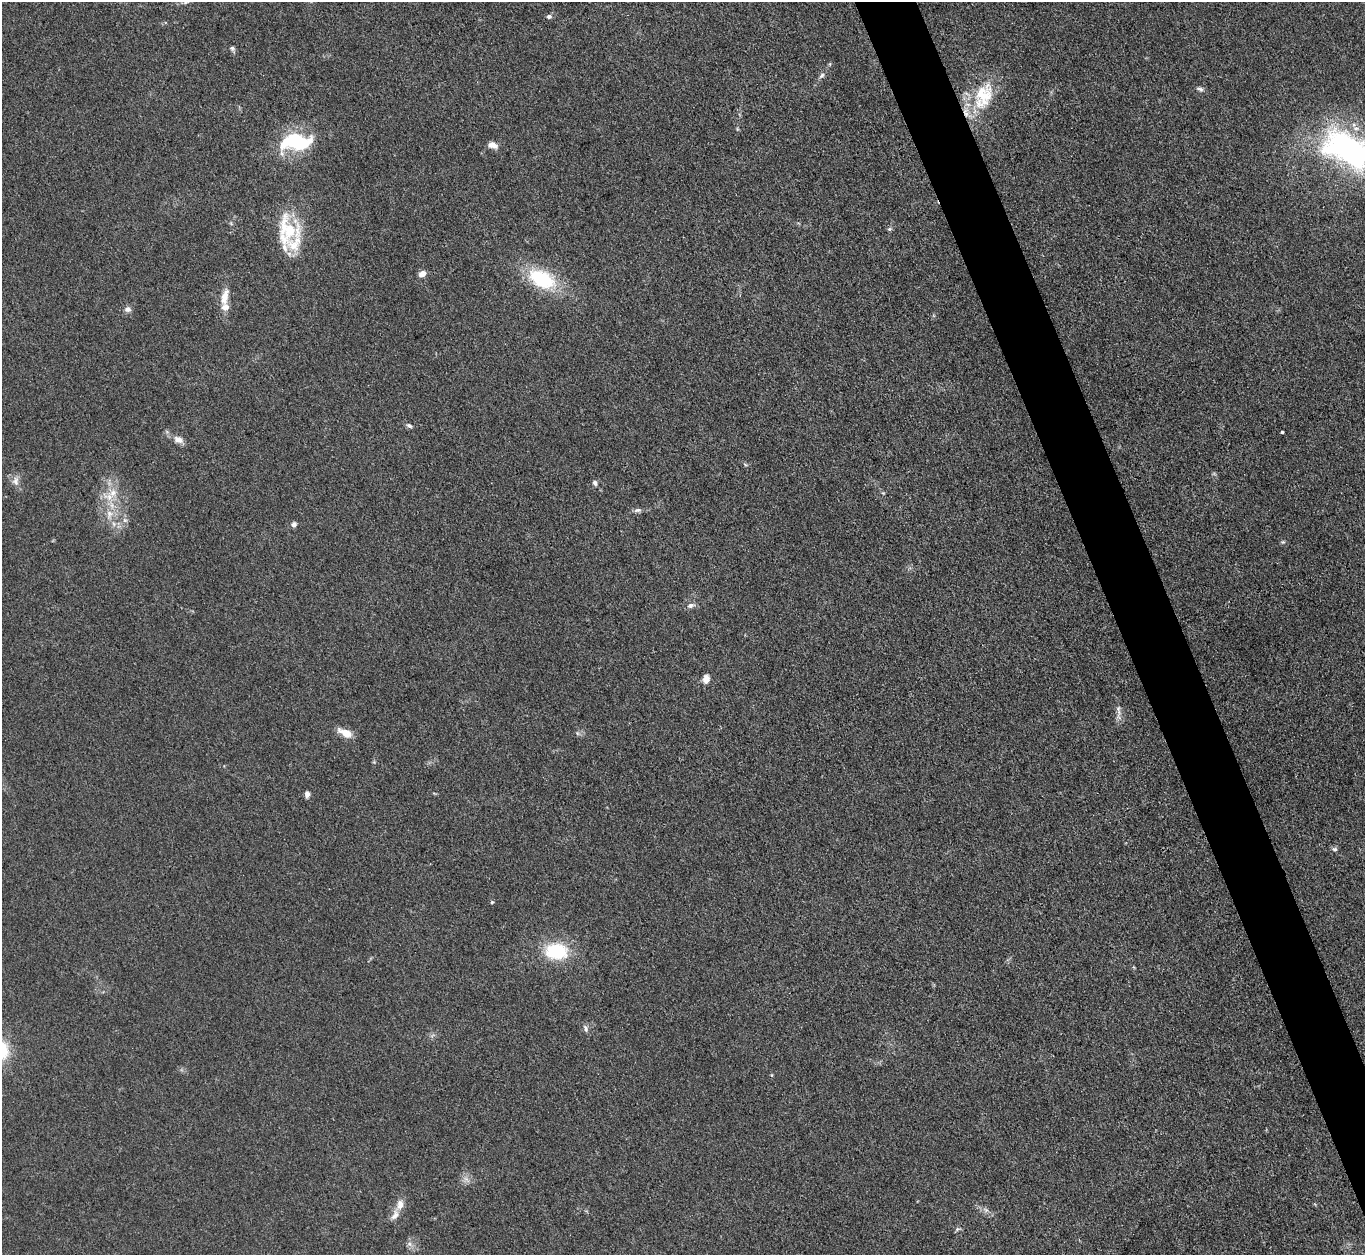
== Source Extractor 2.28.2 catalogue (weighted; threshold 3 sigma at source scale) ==
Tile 6 of 4 x 4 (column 2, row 2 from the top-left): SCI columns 1365-2727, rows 2656-3908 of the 5454 x 5440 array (HDU 1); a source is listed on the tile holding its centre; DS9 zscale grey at full resolution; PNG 1367 x 1257 px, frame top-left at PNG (2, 2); no overlay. Shown black and unused: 4% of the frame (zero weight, under 3 of 4 exposures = <1% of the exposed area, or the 3 px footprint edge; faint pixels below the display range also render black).
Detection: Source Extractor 2.28.2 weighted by HDU 2 'WHT'; one run over the whole footprint, this tile lists its part. Background 0.0587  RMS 0.0052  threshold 0.0233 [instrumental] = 3 sigma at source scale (4.5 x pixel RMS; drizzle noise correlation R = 1.50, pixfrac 1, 0.05/0.05 arcsec/px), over >= 5 px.
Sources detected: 51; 3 inside a brighter object's white glare — not listed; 6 inside a brighter listed object's ellipse — not listed separately; the other 42 listed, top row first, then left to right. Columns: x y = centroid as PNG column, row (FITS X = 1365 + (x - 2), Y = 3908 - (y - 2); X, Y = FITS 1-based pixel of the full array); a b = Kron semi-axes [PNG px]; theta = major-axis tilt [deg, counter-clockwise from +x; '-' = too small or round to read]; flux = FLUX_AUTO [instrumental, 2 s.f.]
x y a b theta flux
186 2 6 4 17 0.86
549 16 6 6 - 1.4
232 48 6 5 - 1.1
822 76 9 6 50 1.5
1200 89 10 5 -23 1.4
981 92 51 13 73 18
1356 128 10 7 2 2.9
296 140 27 18 29 26
493 145 12 7 -16 3.5
1349 149 41 22 -32 170
889 229 6 5 - 0.86
287 230 44 24 89 28
422 274 7 6 - 3.9
541 279 31 18 -28 36
225 297 23 9 79 6.9
127 309 8 7 - 2.1
409 426 8 6 -25 1.3
1282 432 3 3 - 0.9
178 440 12 8 -23 3.8
745 464 6 3 -20 0.69
16 481 13 9 82 3.3
595 483 7 6 - 1.5
113 493 13 11 80 6.9
883 493 5 4 - 0.58
637 510 11 5 9 1.6
109 514 14 8 76 5.1
125 520 7 6 - 1.5
294 524 7 6 - 1.6
1283 542 6 4 41 0.71
691 605 10 7 15 2.1
706 679 10 7 76 3.8
1119 712 11 6 -77 2.6
345 733 18 8 -26 6.4
577 733 6 4 -47 0.89
307 794 8 5 -84 1.7
1335 849 7 5 -1 1.2
492 902 5 4 - 0.64
556 951 22 16 -4 31
586 1028 11 5 -68 1.6
400 1204 12 8 74 4.6
986 1210 9 5 -31 1.6
409 1244 7 4 18 1.1
Isophote crosses this tile's border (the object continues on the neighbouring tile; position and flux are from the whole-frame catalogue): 1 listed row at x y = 1349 149